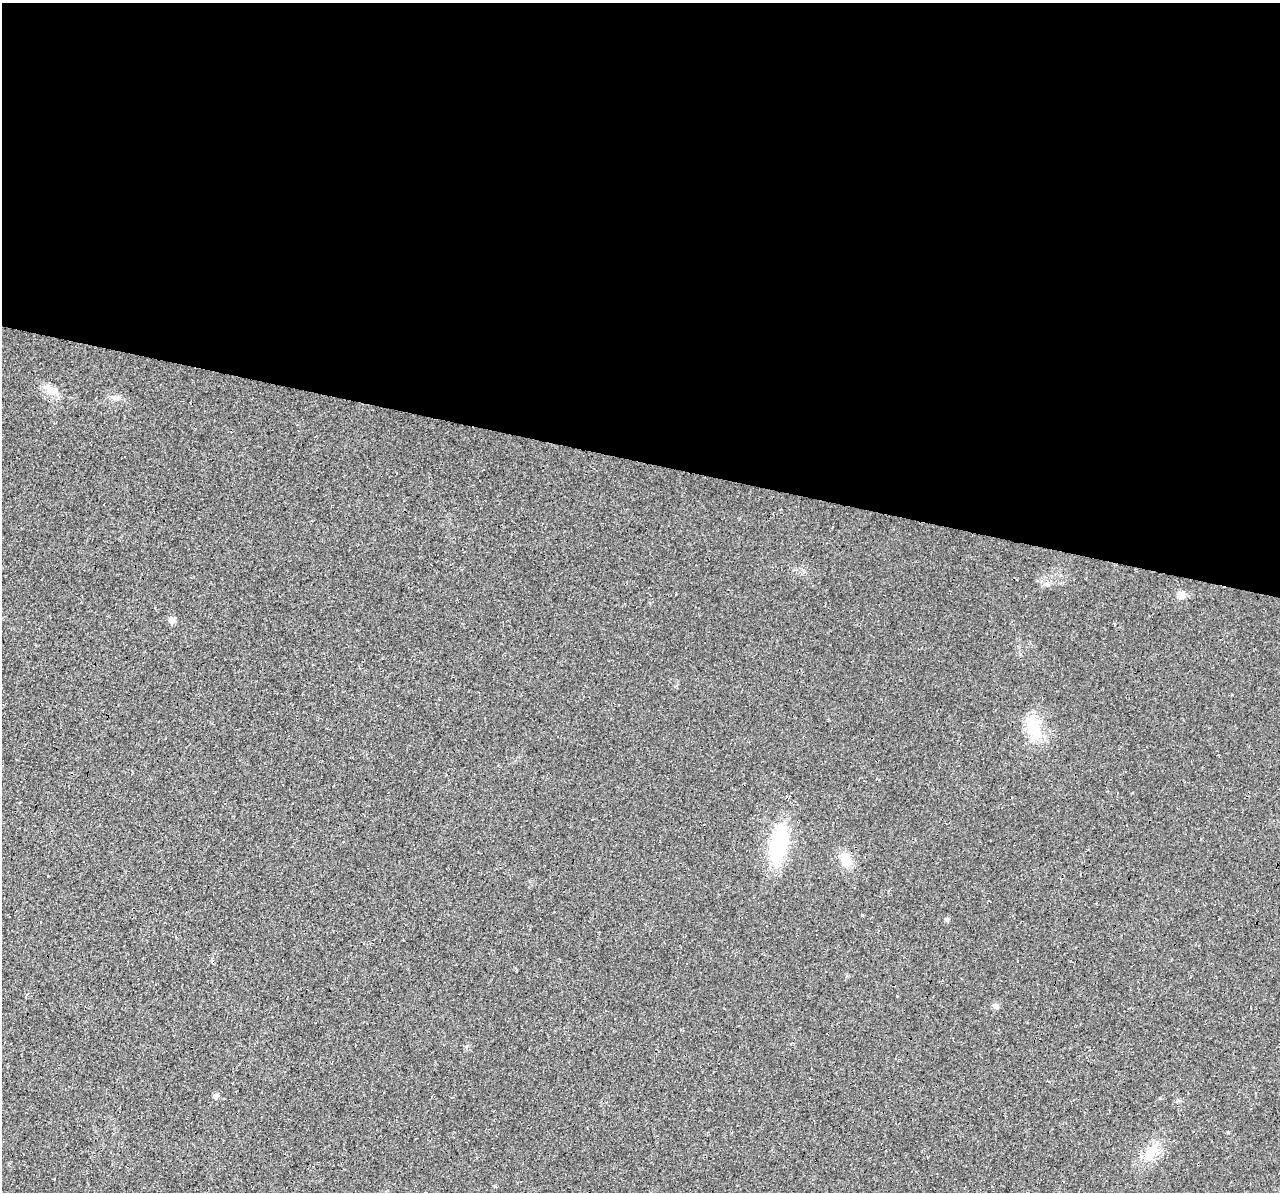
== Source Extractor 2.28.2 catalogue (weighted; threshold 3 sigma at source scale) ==
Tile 3 of 4 x 4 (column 3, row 1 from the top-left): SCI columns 2581-3858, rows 3908-5097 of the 5152 x 5375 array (HDU 1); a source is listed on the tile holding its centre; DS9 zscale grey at full resolution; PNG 1282 x 1194 px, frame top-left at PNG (2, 3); no overlay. Shown black and unused: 39% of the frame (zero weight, under 3 of 4 exposures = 5% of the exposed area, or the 3 px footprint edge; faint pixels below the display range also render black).
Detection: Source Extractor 2.28.2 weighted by HDU 2 'WHT'; one run over the whole footprint, this tile lists its part. Background 0.0162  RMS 0.0068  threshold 0.0305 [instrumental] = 3 sigma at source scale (4.5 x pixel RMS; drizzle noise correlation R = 1.50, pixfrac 1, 0.0396/0.0396 arcsec/px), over >= 5 px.
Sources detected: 11; all 11 listed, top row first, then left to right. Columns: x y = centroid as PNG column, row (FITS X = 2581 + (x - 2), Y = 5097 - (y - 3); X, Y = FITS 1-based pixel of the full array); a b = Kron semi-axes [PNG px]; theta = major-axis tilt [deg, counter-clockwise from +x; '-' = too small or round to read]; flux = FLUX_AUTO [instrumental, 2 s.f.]
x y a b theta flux
50 390 19 9 -37 6.8
1180 595 9 8 - 5.1
650 603 4 3 - 0.61
171 620 8 7 - 2.9
1034 727 30 18 -72 21
778 843 40 17 78 52
846 859 15 11 -60 11
947 919 5 5 - 1.3
995 1006 8 7 - 2
215 1096 7 6 - 1.5
1150 1152 21 13 63 12
Unlisted compact peaks at least as high as the median listed source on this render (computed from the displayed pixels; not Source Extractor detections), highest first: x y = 862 915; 1048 585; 1228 1132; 804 571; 1132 793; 516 970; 1020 654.